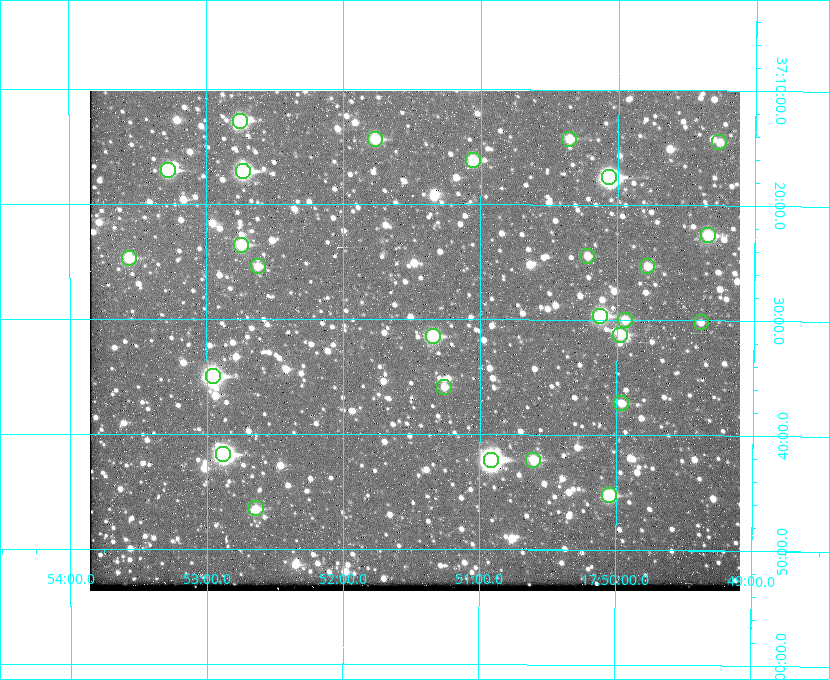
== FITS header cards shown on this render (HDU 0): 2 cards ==
NAXIS1  =                  650 / Width of table row in bytes
NAXIS2  =                  500 / Number of rows in table

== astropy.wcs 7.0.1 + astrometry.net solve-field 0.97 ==
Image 650 x 500 px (HDU 0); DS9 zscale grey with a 90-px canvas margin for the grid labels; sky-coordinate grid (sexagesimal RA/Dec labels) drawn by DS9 from the SOLVED WCS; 27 Tycho-2 reference stars matched to detected sources circled (green)
Header WCS: none
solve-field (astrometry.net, Tycho-2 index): SOLVED blind (the file carries no WCS)
Solved WCS: RA---TAN-SIP/DEC--TAN-SIP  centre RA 17:51:29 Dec +37:32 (267.87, +37.53 deg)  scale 5.22 arcsec/px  FOV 56.5' x 43.5'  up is +180 deg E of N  parity flipped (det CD > 0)
(file carries no celestial WCS; the grid is the blind solution)
Tycho-2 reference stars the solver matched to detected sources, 27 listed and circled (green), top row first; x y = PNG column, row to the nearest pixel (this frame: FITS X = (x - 90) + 1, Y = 500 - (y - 91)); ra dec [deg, ICRS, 3 dp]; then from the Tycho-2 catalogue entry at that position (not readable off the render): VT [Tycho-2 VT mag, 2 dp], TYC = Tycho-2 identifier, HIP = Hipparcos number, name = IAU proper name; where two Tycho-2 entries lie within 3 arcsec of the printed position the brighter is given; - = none
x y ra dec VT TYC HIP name
240 121 268.189 +37.213 9.71 2620-542-1 - -
375 139 267.943 +37.240 10.39 2620-505-1 - -
569 139 267.589 +37.238 11.09 2619-212-1 - -
719 142 267.316 +37.242 12.03 2619-611-1 - -
473 160 267.764 +37.270 10.17 2620-784-1 - -
168 170 268.319 +37.285 9.88 2620-536-1 - -
243 171 268.183 +37.286 8.98 2620-786-1 87506 -
609 177 267.517 +37.293 8.96 2619-379-1 - -
708 235 267.335 +37.377 10.60 2619-634-1 - -
241 245 268.186 +37.393 10.44 2620-175-1 - -
587 256 267.555 +37.408 11.50 2619-358-1 - -
129 258 268.392 +37.412 10.60 2620-800-1 - -
258 266 268.156 +37.424 11.25 2620-712-1 - -
647 266 267.445 +37.422 11.17 2619-451-1 - -
600 316 267.531 +37.495 10.07 2619-274-1 - -
625 320 267.485 +37.500 11.33 2619-40-1 - -
701 322 267.347 +37.503 12.15 3088-638-1 - -
620 335 267.494 +37.522 10.35 3088-270-1 - -
433 336 267.836 +37.525 9.96 3089-889-1 - -
213 376 268.239 +37.584 8.64 3089-755-1 - -
444 387 267.815 +37.598 11.54 3089-1081-1 - -
621 403 267.491 +37.621 11.40 3088-1284-1 - -
223 454 268.219 +37.697 8.93 3089-671-1 - -
491 460 267.730 +37.705 8.13 3089-1203-1 87349 -
533 460 267.652 +37.703 11.04 3089-693-1 - -
609 495 267.512 +37.755 10.10 3089-2332-1 - -
256 508 268.159 +37.775 11.22 3089-2245-1 - -